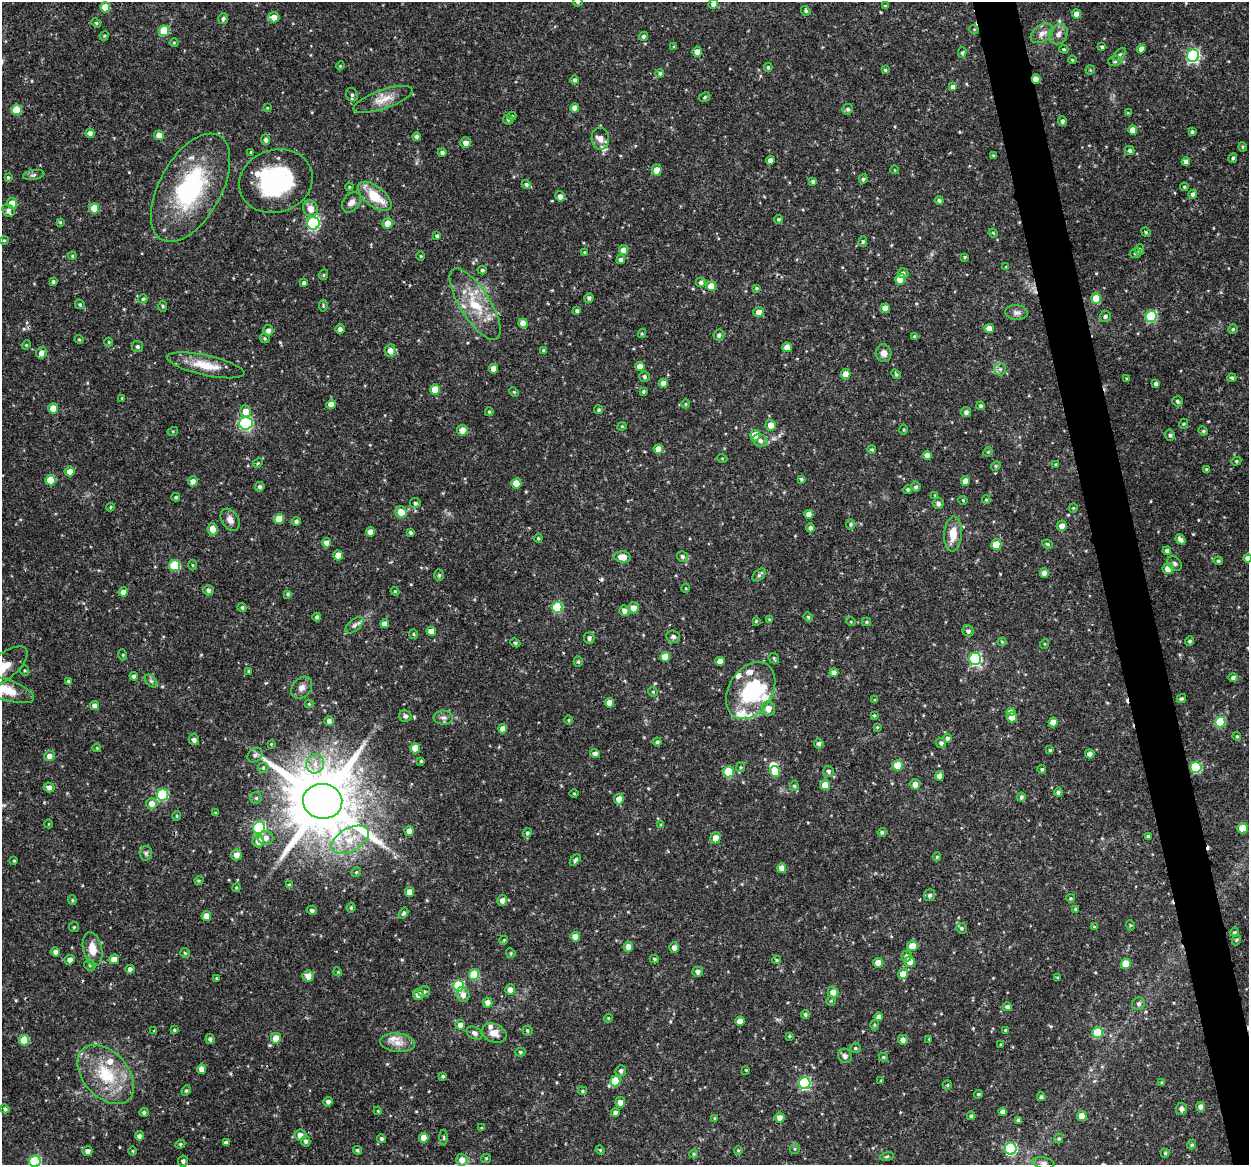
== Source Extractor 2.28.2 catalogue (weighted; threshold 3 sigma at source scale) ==
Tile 6 of 4 x 4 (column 2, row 2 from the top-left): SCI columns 1249-2495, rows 2364-3526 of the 4992 x 4776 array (HDU 1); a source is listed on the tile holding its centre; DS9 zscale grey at full resolution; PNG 1251 x 1167 px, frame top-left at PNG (2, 2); each listed source drawn as its Kron ellipse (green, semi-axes under 4 px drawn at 4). Shown black and unused: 3% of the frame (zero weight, under 3 of 4 exposures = <1% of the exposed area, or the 3 px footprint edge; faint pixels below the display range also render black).
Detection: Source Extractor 2.28.2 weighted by HDU 2 'WHT'; one run over the whole footprint, this tile lists its part. Background 0.0465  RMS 0.0026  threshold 0.0115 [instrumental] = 3 sigma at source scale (4.5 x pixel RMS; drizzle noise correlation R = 1.50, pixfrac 1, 0.0396/0.0396 arcsec/px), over >= 5 px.
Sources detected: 499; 2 inside a brighter object's white glare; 3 cosmic-ray / hot-pixel residue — neither listed nor drawn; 10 inside a brighter listed object's ellipse — not listed separately; the other 484 listed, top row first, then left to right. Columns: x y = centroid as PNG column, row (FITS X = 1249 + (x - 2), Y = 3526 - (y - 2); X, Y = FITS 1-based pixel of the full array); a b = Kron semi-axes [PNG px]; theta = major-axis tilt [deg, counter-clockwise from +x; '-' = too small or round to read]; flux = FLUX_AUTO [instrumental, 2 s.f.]
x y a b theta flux
578 2 5 4 - 0.38
713 4 5 4 - 1
885 6 3 3 - 0.32
105 7 5 4 - 4
806 11 5 4 - 0.45
1077 14 4 4 - 1.7
274 17 5 5 - 2.2
223 19 5 4 - 0.66
96 23 5 4 - 0.37
974 29 5 3 - 0.21
164 31 5 5 - 9.3
1042 33 12 8 34 1.8
1058 34 10 9 - 1.4
104 36 5 3 - 0.27
643 36 5 4 - 0.67
174 43 4 4 - 0.26
674 47 4 3 - 0.25
1102 47 4 4 - 0.47
1064 49 5 3 - 0.32
1141 49 4 4 - 1.6
697 52 5 4 - 1.8
962 53 5 4 - 0.39
1120 55 7 4 44 0.52
1193 56 6 6 - 36
1072 60 4 3 - 0.24
1115 61 6 5 - 0.57
340 66 4 3 - 0.23
768 67 4 3 - 0.33
885 70 3 3 - 0.31
1090 70 4 4 - 0.25
660 73 4 4 - 0.56
1036 79 4 4 - 1.9
575 80 4 4 - 0.6
953 87 4 4 - 1.2
352 95 7 5 -74 0.62
705 97 6 4 28 0.41
383 99 31 9 19 3.6
267 108 4 3 - 0.22
575 108 4 4 - 1.8
848 109 5 5 - 0.55
17 110 5 5 - 7.8
1128 113 4 3 - 0.26
512 116 4 4 - 0.27
508 119 5 5 - 0.52
1062 121 5 4 - 0.71
1133 130 5 4 - 1.9
1192 132 4 3 - 0.45
90 133 4 4 - 1.1
159 135 5 4 - 2.1
416 137 4 4 - 0.65
600 139 11 9 -85 1.6
265 140 5 4 - 0.69
465 143 5 5 - 1.7
1243 147 4 4 - 0.31
1130 151 5 4 - 0.6
251 152 4 3 - 0.23
442 152 4 4 - 0.61
993 155 4 3 - 0.25
1233 158 5 4 - 0.41
770 160 4 4 - 1.5
1186 162 4 4 - 1.4
657 170 5 5 - 2.2
895 170 4 3 - 0.17
34 175 11 5 9 0.69
8 177 4 3 - 0.33
863 179 4 4 - 0.52
276 181 37 31 17 27
813 181 4 4 - 0.61
526 184 4 4 - 0.58
349 187 4 3 - 0.25
1184 187 4 4 - 0.31
190 188 59 31 61 31
1193 194 4 4 - 0.74
375 196 20 10 -38 6.8
560 196 5 5 - 1
939 200 4 4 - 0.49
351 202 11 8 49 1.3
12 203 5 5 - 3.1
94 208 5 5 - 4.9
310 208 8 7 - 2.1
8 211 7 5 -54 0.9
778 219 4 4 - 0.38
60 222 4 3 - 0.23
313 223 6 6 - 31
387 223 5 5 - 2.7
1146 232 5 4 - 0.3
993 233 4 3 - 0.23
437 236 4 3 - 0.52
4 240 4 4 - 0.31
863 241 5 4 - 0.42
624 250 5 4 - 2
1139 250 5 4 - 0.6
584 252 3 3 - 0.24
1135 253 6 4 16 0.39
72 256 4 3 - 0.27
421 256 5 3 - 0.22
965 257 3 3 - 0.26
621 260 4 4 - 0.79
1006 267 4 4 - 0.29
482 270 4 4 - 0.42
903 273 5 5 - 0.89
323 275 5 3 - 0.25
900 279 5 5 - 5.2
53 281 4 4 - 0.43
701 282 5 4 - 0.68
304 283 4 3 - 0.56
711 286 5 5 - 3.7
756 288 4 3 - 0.32
589 298 5 4 - 0.65
1096 298 5 5 - 4.8
143 299 4 4 - 0.4
80 304 5 4 - 0.35
475 304 41 15 -58 10
163 306 5 3 - 0.29
323 306 6 4 82 0.3
885 308 5 4 - 3.1
577 311 4 3 - 0.67
759 312 5 5 - 1.6
1016 313 11 7 -5 1.1
1105 316 5 5 - 0.58
1151 317 6 5 - 19
523 323 5 4 - 2.9
989 328 5 4 - 2.1
340 329 4 4 - 0.87
1233 329 4 4 - 0.35
268 330 5 5 - 1
642 333 4 4 - 0.29
719 335 6 5 - 0.7
914 336 4 3 - 0.24
265 338 5 4 - 0.33
79 339 4 4 - 0.27
109 342 4 4 - 0.26
26 345 5 4 - 0.25
137 346 6 5 - 0.55
787 347 5 4 - 2.6
390 351 6 5 - 2
544 351 4 4 - 0.52
41 353 6 5 - 1.5
884 353 8 8 - 1.4
206 365 39 10 -12 5.9
640 366 4 4 - 2.3
494 369 5 4 - 2
1000 369 6 6 - 0.63
846 374 5 5 - 2.7
896 374 5 4 - 0.31
644 377 5 5 - 0.58
1232 378 4 4 - 0.45
1127 379 4 3 - 0.32
663 383 4 4 - 1.5
1156 384 4 4 - 0.93
435 390 5 5 - 4.4
643 391 4 3 - 0.36
514 392 5 3 - 0.24
122 398 4 3 - 0.23
1177 401 5 5 - 0.54
331 404 5 4 - 2.1
686 404 4 4 - 0.26
981 406 4 4 - 0.48
53 408 5 5 - 3.7
598 410 4 4 - 0.4
245 411 6 5 - 2.3
489 412 4 4 - 0.36
966 412 5 5 - 0.88
246 423 7 6 - 35
1183 424 5 3 - 0.24
771 425 5 5 - 2.3
622 426 4 4 - 0.26
462 430 5 5 - 2.2
903 430 5 3 - 0.29
173 431 5 3 - 0.24
1203 431 5 4 - 0.31
755 435 5 5 - 6
1170 435 6 4 -75 0.53
760 441 8 6 -26 0.95
658 449 5 4 - 2.7
872 450 4 4 - 0.38
988 452 5 4 - 0.28
927 455 4 4 - 1.6
722 458 5 3 - 0.24
1236 461 5 4 - 0.34
258 463 5 4 - 0.31
1056 464 4 3 - 0.37
996 466 5 4 - 0.34
1207 470 4 3 - 0.55
69 471 5 5 - 1.8
801 479 3 3 - 0.4
50 480 5 5 - 4.8
193 481 5 5 - 1.3
965 481 5 4 - 2.1
516 483 5 5 - 4.8
260 487 5 4 - 0.61
916 487 5 4 - 0.65
908 489 5 4 - 0.43
935 495 4 4 - 0.23
176 497 4 3 - 0.3
963 500 4 4 - 0.28
986 500 4 4 - 0.32
415 503 5 5 - 0.62
938 503 5 5 - 0.72
110 507 4 4 - 0.28
1073 508 4 4 - 0.29
401 512 6 5 - 3.1
809 514 4 4 - 1.6
279 519 5 5 - 5
230 520 12 8 -58 1.5
296 521 4 4 - 0.62
851 524 5 4 - 0.37
1062 526 5 5 - 1.4
810 528 4 4 - 0.74
212 529 6 5 - 2.1
370 532 4 4 - 1.7
410 532 3 3 - 0.41
953 534 17 8 86 4
538 538 4 4 - 0.29
1180 539 5 4 - 1.2
326 543 5 4 - 1.3
996 544 5 5 - 7
1047 544 5 3 - 0.36
1167 551 4 4 - 0.79
338 555 5 4 - 2.9
622 557 8 5 -7 2.9
682 557 6 5 - 0.61
1248 558 4 4 - 1.3
1218 561 5 3 - 0.31
1175 564 8 6 -45 0.62
174 565 5 5 - 12
192 565 5 3 - 0.25
1168 569 5 5 - 2.1
1044 573 4 4 - 1.9
439 575 5 5 - 0.44
759 575 8 4 45 0.52
686 588 4 3 - 0.21
208 590 5 5 - 0.76
395 591 4 4 - 0.24
123 592 5 4 - 1.2
288 594 4 3 - 0.34
242 607 4 4 - 0.45
557 607 5 5 - 14
633 608 5 5 - 2.2
624 611 5 5 - 1.1
317 617 4 3 - 0.64
808 617 5 4 - 0.38
769 619 4 3 - 0.18
756 621 3 3 - 0.25
851 622 5 3 - 0.23
867 622 4 4 - 0.32
385 624 4 4 - 1.5
354 625 11 5 40 0.96
431 631 5 4 - 2.4
968 631 6 5 - 0.68
414 634 5 3 - 0.29
673 636 7 6 - 0.61
589 638 5 5 - 0.74
1190 641 5 4 - 0.47
1002 642 4 4 - 0.24
515 643 5 4 - 0.38
1044 644 5 3 - 0.23
123 655 5 3 - 0.26
665 657 5 5 - 4.1
774 658 6 4 -47 0.37
975 659 6 6 - 32
720 661 4 4 - 2.1
578 662 5 4 - 0.4
4 667 28 12 39 4.4
25 670 5 4 - 0.34
249 671 4 3 - 0.39
834 673 4 4 - 1.6
134 676 4 4 - 0.83
1233 677 4 4 - 0.71
69 681 4 4 - 0.42
151 681 7 4 -45 0.56
302 688 12 9 50 1.5
4 689 31 10 -19 7.3
751 690 31 21 57 21
653 692 5 4 - 0.24
1181 699 5 4 - 0.47
875 700 3 3 - 0.26
609 703 5 4 - 2.4
309 704 4 4 - 0.25
95 705 5 4 - 1.2
768 709 7 6 - 2.1
1011 712 4 4 - 1.5
874 715 3 3 - 0.29
405 716 6 6 - 0.66
1012 717 5 5 - 3.1
443 718 10 7 -1 0.95
568 720 5 3 - 0.27
329 721 5 4 - 0.84
1053 722 5 4 - 2.4
1220 722 5 5 - 12
877 727 3 3 - 0.22
503 729 4 4 - 1.6
1237 736 4 3 - 0.29
947 738 4 4 - 0.55
194 740 5 5 - 0.85
657 742 4 4 - 0.59
941 743 5 5 - 0.73
271 744 3 3 - 0.19
819 744 5 5 - 0.75
97 748 4 3 - 0.22
415 748 5 5 - 5.2
1050 750 4 4 - 0.33
595 753 5 4 - 0.98
1090 754 5 4 - 1.2
255 755 8 6 44 0.88
49 756 5 5 - 1.3
421 761 4 3 - 0.29
315 764 9 9 - 2.2
897 765 5 5 - 5.7
741 767 5 4 - 0.31
1196 767 5 5 - 19
263 768 5 5 - 0.34
1042 769 4 4 - 0.42
828 771 5 5 - 0.72
728 772 5 5 - 12
775 772 5 5 - 6.9
940 776 4 4 - 1.7
915 784 5 5 - 2
825 785 5 5 - 4.7
794 786 5 4 - 0.43
49 787 5 5 - 1.1
1058 792 4 4 - 0.57
574 793 5 3 - 0.25
162 795 6 5 - 23
1021 797 4 4 - 0.62
256 798 5 5 - 0.45
619 799 5 5 - 2
323 801 20 17 -7 2600
152 803 5 5 - 1.9
215 813 4 3 - 0.22
177 816 5 3 - 0.26
48 824 4 3 - 0.18
661 825 4 4 - 0.28
259 828 6 6 - 29
1243 828 5 5 - 5.5
409 831 5 4 - 1.4
882 832 4 4 - 0.55
527 833 5 4 - 0.5
1148 836 3 3 - 0.49
266 838 7 7 - 1.5
716 838 5 5 - 2.4
350 840 20 11 29 5.8
258 841 6 6 - 2.3
146 853 7 6 - 0.63
236 855 5 5 - 1.9
937 857 4 4 - 0.36
575 860 7 4 48 0.61
14 861 3 3 - 0.31
782 868 5 4 - 2.2
356 872 5 4 - 0.29
199 880 5 3 - 0.27
289 885 4 4 - 0.38
236 888 4 3 - 0.24
409 892 5 4 - 2
930 895 6 5 - 0.72
1071 898 4 4 - 0.28
72 900 5 4 - 0.28
502 900 5 5 - 1.2
351 908 5 3 - 0.35
1075 909 4 4 - 0.36
312 910 5 4 - 0.62
403 913 6 4 58 0.49
206 916 5 4 - 2.3
1130 925 5 3 - 0.25
74 927 5 5 - 0.35
1094 927 4 4 - 0.26
961 928 6 5 - 0.51
1235 932 4 4 - 0.41
575 937 5 4 - 2.7
504 940 4 3 - 0.22
1236 940 5 3 - 0.27
912 946 5 5 - 3
628 947 5 4 - 1.8
674 947 5 4 - 1.2
92 949 17 9 -78 3.5
55 952 5 4 - 0.88
185 953 5 5 - 0.34
511 953 5 4 - 0.33
906 956 5 5 - 0.64
114 959 5 5 - 1.7
654 959 4 3 - 0.4
70 960 5 4 - 1.1
777 960 4 3 - 0.32
910 961 5 5 - 2.3
878 963 5 5 - 2.5
1126 964 5 5 - 5.4
90 965 6 5 - 0.42
130 969 4 4 - 0.81
338 972 4 3 - 0.23
698 972 5 5 - 0.96
903 974 5 5 - 2.6
474 975 5 5 - 10
308 976 5 5 - 2.2
1057 977 4 2 - 0.2
216 978 3 2 - 0.21
458 986 5 5 - 15
510 990 5 5 - 1.6
424 991 6 5 - 0.48
833 992 5 5 - 1.8
418 994 5 5 - 1.9
463 994 7 6 - 1.5
831 1001 5 5 - 0.32
488 1002 5 5 - 1.6
1139 1004 6 6 - 0.7
1007 1007 4 4 - 0.78
805 1014 4 4 - 0.48
879 1017 4 4 - 1.2
608 1018 4 4 - 0.24
740 1021 4 4 - 1.9
460 1025 5 5 - 1.2
874 1025 5 3 - 0.28
174 1030 4 3 - 0.3
1005 1030 3 2 - 0.25
154 1031 3 3 - 0.21
527 1031 5 5 - 0.42
1098 1032 5 5 - 11
474 1033 8 5 -31 0.81
494 1033 12 9 -23 2.4
789 1036 4 3 - 0.25
276 1038 5 5 - 3.9
210 1039 5 4 - 0.66
929 1039 4 4 - 0.22
24 1040 5 5 - 5.7
903 1040 5 5 - 1.1
397 1043 17 9 -6 2.6
1001 1044 4 2 - 0.21
855 1048 5 4 - 0.36
520 1052 5 4 - 0.41
845 1056 7 6 - 0.88
883 1057 4 4 - 0.29
201 1069 5 4 - 1.9
746 1070 3 3 - 0.17
621 1071 5 5 - 0.81
106 1074 34 22 -48 13
443 1076 4 3 - 0.4
881 1080 4 2 - 0.17
615 1081 5 5 - 7.7
805 1083 6 6 - 25
1162 1083 4 3 - 0.39
947 1085 5 4 - 0.29
186 1090 5 4 - 0.35
582 1091 4 4 - 0.31
978 1094 4 3 - 0.3
1041 1097 4 4 - 0.53
328 1102 5 4 - 0.9
620 1102 5 5 - 1.8
1201 1107 5 4 - 1.6
5 1109 4 4 - 0.5
1181 1109 6 5 - 0.68
378 1111 4 3 - 0.23
144 1112 4 4 - 0.54
1003 1112 4 4 - 1.1
615 1113 4 4 - 0.74
971 1116 4 4 - 0.38
1082 1116 5 5 - 3.3
715 1118 4 3 - 0.28
780 1118 5 5 - 1.7
1019 1120 4 3 - 0.68
482 1128 3 3 - 0.29
300 1135 6 5 - 1.8
139 1136 4 4 - 0.8
424 1138 5 4 - 3
444 1138 8 3 -89 0.32
381 1139 4 4 - 0.48
1059 1139 5 4 - 0.35
306 1141 5 4 - 0.77
226 1143 4 3 - 0.72
180 1144 5 4 - 0.35
1192 1145 5 4 - 0.36
795 1149 5 5 - 0.35
1011 1149 6 6 - 27
357 1150 4 4 - 0.39
600 1150 4 4 - 0.26
738 1150 4 4 - 0.28
87 1151 5 5 - 1.2
133 1151 4 3 - 0.23
1165 1153 4 4 - 0.32
694 1154 4 4 - 0.29
887 1157 7 3 9 0.35
486 1158 5 4 - 0.3
462 1160 6 6 - 2.2
35 1161 6 5 - 22
183 1161 5 5 - 0.68
1043 1163 11 5 -9 0.8
Overlapping masked pixels (flux is a lower limit): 1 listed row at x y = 1036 79
Isophote crosses this tile's border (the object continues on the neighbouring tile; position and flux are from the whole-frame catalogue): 5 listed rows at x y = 578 2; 1248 558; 4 667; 4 689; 35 1161